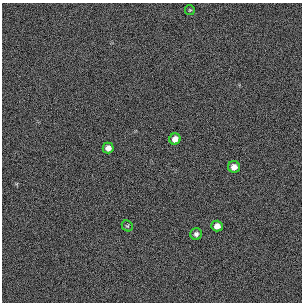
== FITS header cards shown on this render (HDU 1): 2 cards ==
NAXIS1  =                  300 / length of original image axis
NAXIS2  =                  300 / length of original image axis

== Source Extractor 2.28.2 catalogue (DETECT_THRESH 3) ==
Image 300 x 300 px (HDU 1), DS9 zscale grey, 1 PNG px = 1 image px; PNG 304 x 304 px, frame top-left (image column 1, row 300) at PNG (2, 3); each listed source drawn as its Kron ellipse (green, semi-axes under 4 px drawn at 4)
Background 384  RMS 66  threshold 199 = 3 sigma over >= 5 px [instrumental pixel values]
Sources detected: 7; all 7 listed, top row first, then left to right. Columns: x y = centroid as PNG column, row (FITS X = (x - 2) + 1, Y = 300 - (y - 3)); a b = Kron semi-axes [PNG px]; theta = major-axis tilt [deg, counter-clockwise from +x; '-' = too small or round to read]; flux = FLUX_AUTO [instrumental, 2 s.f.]
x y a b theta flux
190 10 5 5 - 4900
175 139 5 5 - 33000
108 148 5 5 - 26000
234 167 6 6 - 28000
127 226 6 5 - 6100
217 226 5 5 - 27000
196 234 6 5 - 12000